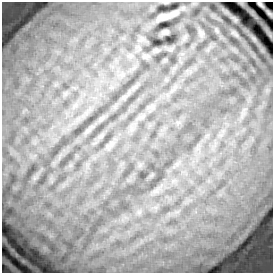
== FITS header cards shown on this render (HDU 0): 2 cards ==
NAXIS1  =                  271 / length of data axis 1
NAXIS2  =                  271 / length of data axis 2

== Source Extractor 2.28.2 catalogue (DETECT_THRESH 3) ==
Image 271 x 271 px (HDU 0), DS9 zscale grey, 1 PNG px = 1 image px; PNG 275 x 275 px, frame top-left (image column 1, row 271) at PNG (2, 2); no overlay
Background 0.504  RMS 0.13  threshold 0.398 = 3 sigma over >= 5 px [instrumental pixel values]
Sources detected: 4; all 4 listed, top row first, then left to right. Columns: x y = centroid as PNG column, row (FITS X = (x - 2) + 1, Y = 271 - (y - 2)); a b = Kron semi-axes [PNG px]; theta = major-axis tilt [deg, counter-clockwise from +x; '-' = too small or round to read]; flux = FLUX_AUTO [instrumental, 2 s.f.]
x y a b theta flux
260 4 7 3 -43 17
167 16 20 5 18 92
166 31 7 5 0 16
201 33 8 4 -37 19
At the frame edge (FLAGS 8, measured only in part): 1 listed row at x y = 260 4